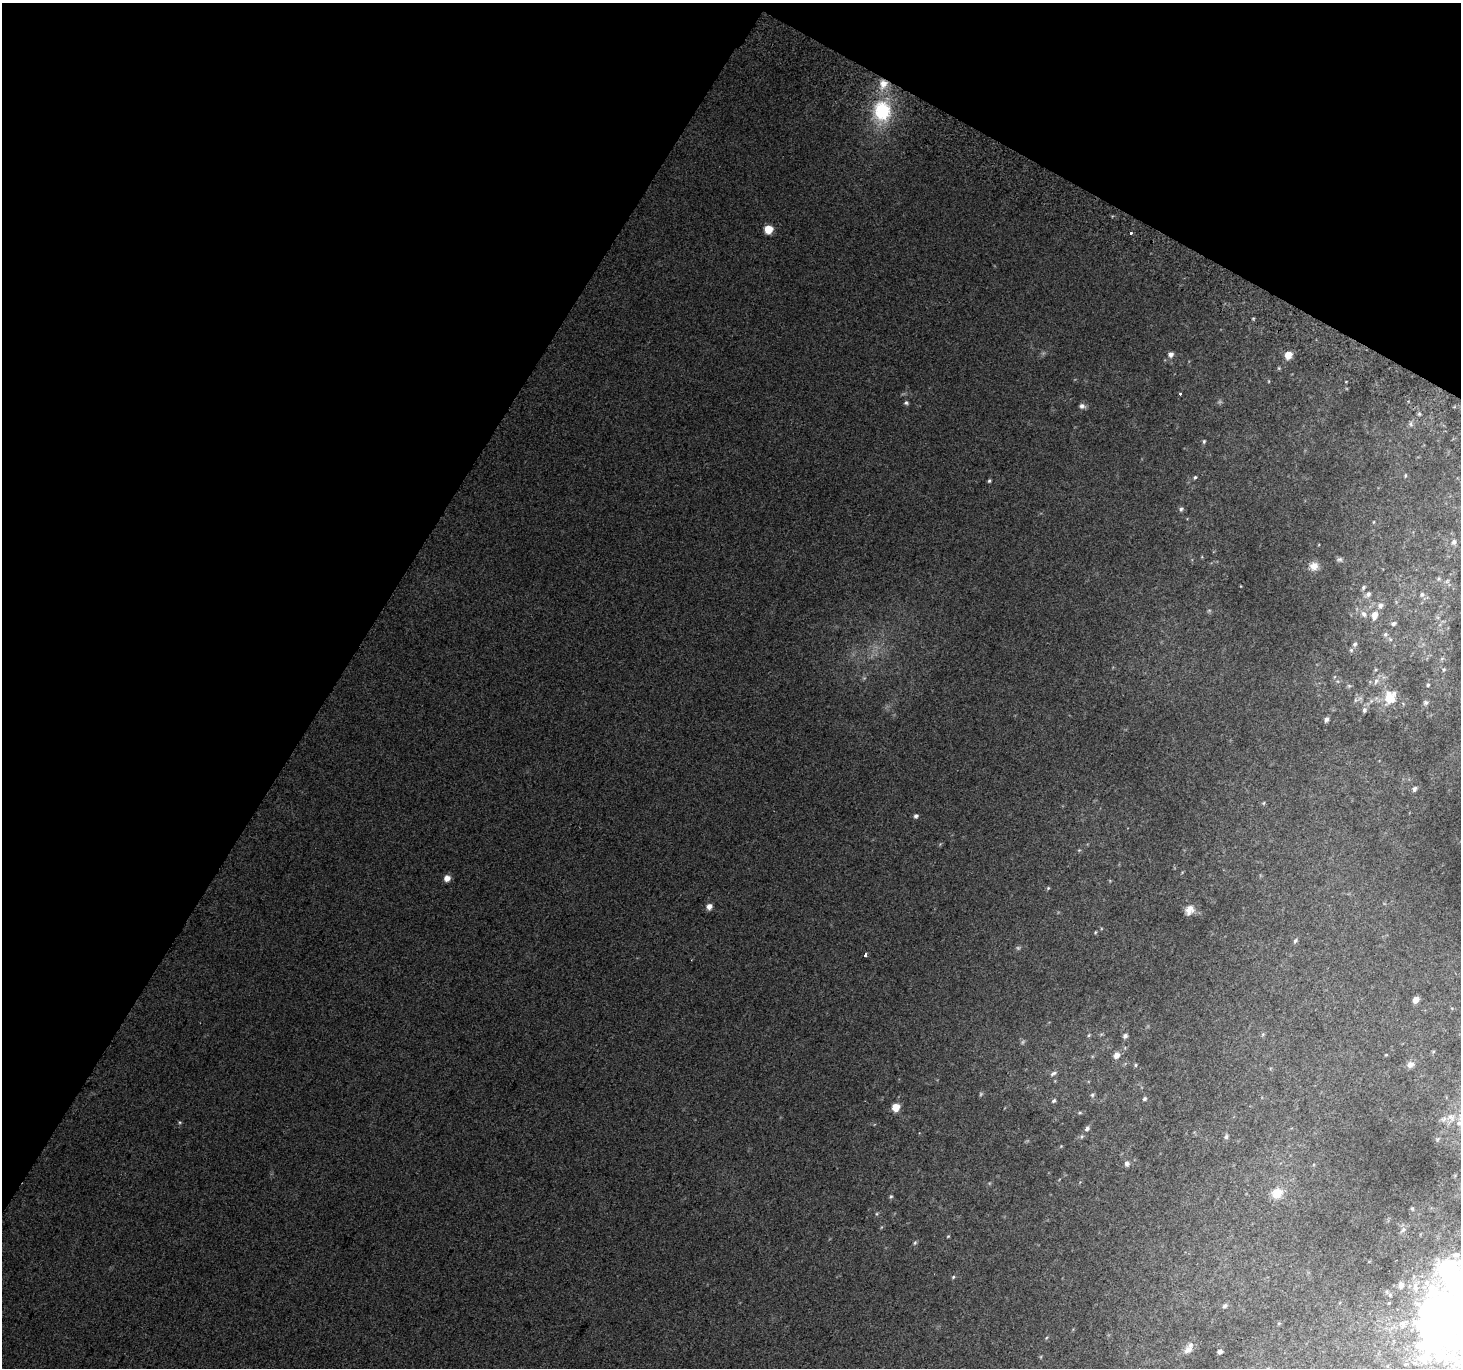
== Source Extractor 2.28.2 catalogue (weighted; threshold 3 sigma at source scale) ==
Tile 2 of 4 x 4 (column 2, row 1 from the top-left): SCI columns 1491-2949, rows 4399-5764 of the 5888 x 5996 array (HDU 1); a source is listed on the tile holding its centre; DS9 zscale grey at full resolution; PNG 1463 x 1370 px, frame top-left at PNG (2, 3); no overlay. Shown black and unused: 30% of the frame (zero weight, under 2 of 3 exposures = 2% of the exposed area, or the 3 px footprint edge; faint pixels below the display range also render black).
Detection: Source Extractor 2.28.2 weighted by HDU 2 'WHT'; one run over the whole footprint, this tile lists its part. Background 0.0358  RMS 0.012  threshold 0.0562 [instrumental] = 3 sigma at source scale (4.5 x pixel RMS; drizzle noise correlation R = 1.50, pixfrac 1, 0.0396/0.0396 arcsec/px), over >= 5 px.
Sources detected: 98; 3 too faint to see at this stretch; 3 inside a brighter object's white glare — not listed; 5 inside a brighter listed object's ellipse — not listed separately; the other 87 listed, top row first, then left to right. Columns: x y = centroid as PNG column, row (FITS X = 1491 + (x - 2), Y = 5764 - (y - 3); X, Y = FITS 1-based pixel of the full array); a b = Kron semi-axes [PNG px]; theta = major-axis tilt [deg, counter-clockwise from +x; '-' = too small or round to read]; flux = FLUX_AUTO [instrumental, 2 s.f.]
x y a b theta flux
883 84 13 11 72 18
882 111 26 22 -83 77
768 229 6 6 - 25
1130 233 3 3 - 5.1
1171 354 7 6 - 5.2
1288 355 7 6 - 16
1181 394 3 3 - 4.5
906 403 6 5 - 2.4
1082 406 8 6 -13 4.7
1419 414 5 4 - 1.8
1411 424 8 5 -83 2.8
1204 441 6 4 75 1.8
1405 475 6 3 82 1.2
1195 477 5 4 - 1.7
989 481 5 4 - 1.9
1181 509 7 5 57 2.6
1373 522 5 3 - 0.87
1454 542 8 7 - 4.3
1339 559 9 5 16 2.6
1314 566 12 11 - 10
1447 581 8 4 45 2.6
1363 587 6 4 54 2.4
1368 594 7 6 - 4
1422 595 7 6 - 3.5
1380 606 8 7 - 5
1209 610 6 4 19 1.5
1364 614 10 7 -43 6.2
1375 615 9 7 78 10
1393 623 5 5 - 3.1
1385 634 7 5 48 2.8
1390 639 6 4 -45 2
1355 644 8 6 62 3.6
1442 658 6 4 20 1.9
1444 669 6 6 - 2.3
1376 681 10 6 74 5
1428 685 5 5 - 2
1349 686 6 4 -43 1.8
1389 698 15 12 -84 28
1426 703 7 6 - 3.4
1364 710 8 6 79 3.5
1326 719 7 5 71 3.3
1414 789 7 5 67 3.3
1264 803 5 3 - 1.2
916 816 5 5 - 2.9
447 878 6 5 - 9.3
1048 888 6 4 45 1.4
709 906 6 5 - 7.5
1190 908 13 11 -3 9.7
1095 932 5 3 - 1.1
1295 941 6 5 - 2.4
865 955 4 3 - 4
1416 1000 6 5 - 9.6
1089 1035 5 4 - 1.5
1125 1036 6 5 - 3.2
1433 1051 5 3 - 1.2
1116 1055 7 6 - 7.9
1386 1055 5 3 - 0.91
1410 1064 10 9 - 6
1135 1065 4 4 - 1.4
1053 1073 11 5 28 3.6
1092 1095 6 5 - 2.2
1144 1099 5 5 - 2.1
1054 1101 6 5 - 2.6
896 1107 6 5 - 24
1080 1113 6 3 -18 1.5
1451 1117 14 10 -38 11
180 1122 5 3 - 1.3
1087 1128 6 5 - 3.7
1226 1137 7 5 75 2.7
1061 1146 4 4 - 1
1127 1164 7 6 - 4
1277 1193 10 9 - 23
891 1196 6 5 - 1.8
1412 1209 5 4 - 1.4
1403 1230 9 5 52 3.8
948 1236 4 3 - 1.2
915 1243 6 5 - 1.9
1451 1275 50 40 82 320
953 1277 5 5 - 1.6
1401 1285 9 7 65 6.5
1390 1295 5 5 - 1.8
1389 1303 4 4 - 1.1
1225 1306 6 5 - 3.1
1402 1324 10 7 85 5.4
1434 1328 27 20 0 380
1188 1350 13 9 25 7.2
1220 1352 5 4 - 4.3
Overlapping masked pixels (flux is a lower limit): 1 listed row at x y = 883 84
Isophote crosses this tile's border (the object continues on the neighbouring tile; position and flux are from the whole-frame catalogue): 1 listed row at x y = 1451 1275